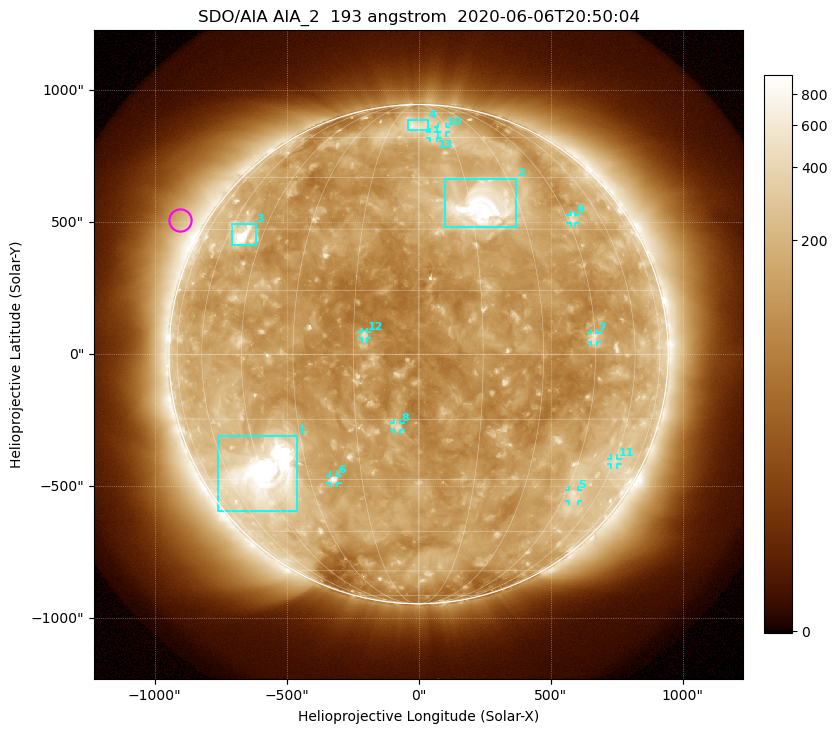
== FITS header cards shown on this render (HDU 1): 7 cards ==
TELESCOP= 'SDO/AIA'
INSTRUME= 'AIA_2'
WAVELNTH=                  193
WAVEUNIT= 'angstrom'
DATE-OBS= '2020-06-06T20:50:04.84'
CTYPE1  = 'HPLN-TAN'
CTYPE2  = 'HPLT-TAN'

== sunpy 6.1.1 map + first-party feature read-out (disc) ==
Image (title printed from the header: SDO/AIA AIA_2  193 angstrom  2020-06-06T20:50:04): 1024 x 1024 px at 2.4 arcsec/px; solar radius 946 arcsec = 394 px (full disc in frame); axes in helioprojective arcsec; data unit not stated in the header (colour bar unlabelled)
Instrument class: DISC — disc imager (sunpy class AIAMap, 193 A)
Bright regions (active regions / flare kernels): reference = the median radial profile (limb darkening/brightening removed); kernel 9 px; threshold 5 sigma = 231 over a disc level ~137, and >= 1.15x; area >= 12 px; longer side >= 9 px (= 22 arcsec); searched inside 0.97 R_sun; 13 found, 13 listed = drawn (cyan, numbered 1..; 9 of them under ~33 arcsec drawn as corner ticks so the feature stays visible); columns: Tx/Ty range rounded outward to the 5 arcsec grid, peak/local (2 s.f.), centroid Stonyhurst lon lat
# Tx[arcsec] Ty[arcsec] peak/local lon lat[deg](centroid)
1 -760..-460 -595..-310 28 -44 -29
2 95..370 480..665 13 +19 +36
3 -705..-615 410..495 9.1 -53 +28
4 -40..35 850..885 3.1 -1 +66
5 570..605 -560..-515 3.1 +49 -34
6 -335..-305 -490..-460 5.4 -23 -30
7 650..680 45..80 3.5 +45 +4
8 -95..-70 -285..-260 4.2 -5 -17
9 575..595 495..525 3 +47 +33
10 75..105 840..860 2.4 +13 +64
11 730..755 -420..-395 2.4 +60 -25
12 -215..-195 60..85 4.2 -12 +4
13 40..70 815..840 2.5 +7 +61
Off-limb structures (1.02-1.3 R_sun): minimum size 162 px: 8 found; the strongest spans PA ~40..80 deg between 1.02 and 1.3 R_sun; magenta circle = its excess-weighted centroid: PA ~60 deg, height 1.1 R_sun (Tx ~-905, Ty ~510 arcsec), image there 2.1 x the reference